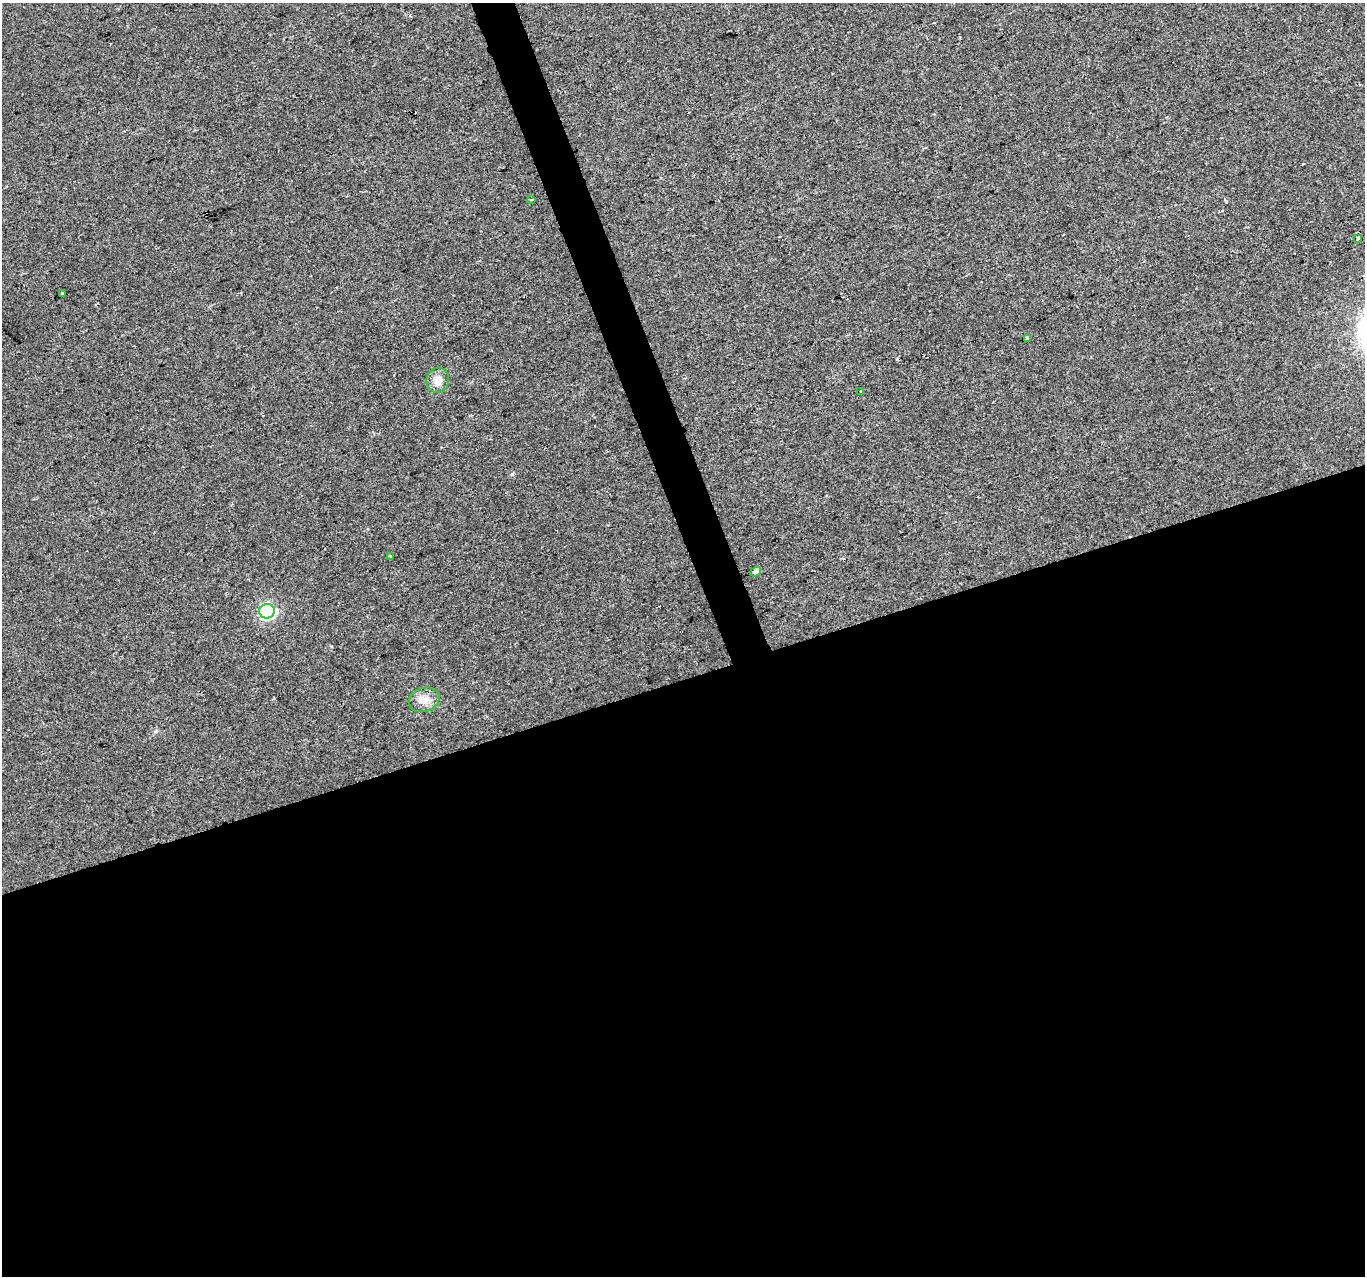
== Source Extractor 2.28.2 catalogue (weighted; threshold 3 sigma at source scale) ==
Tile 15 of 4 x 4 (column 3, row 4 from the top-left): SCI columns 2729-4091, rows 125-1398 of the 5455 x 5287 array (HDU 1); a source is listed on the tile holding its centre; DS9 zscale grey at full resolution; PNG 1367 x 1278 px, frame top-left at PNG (2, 3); each listed source drawn as its Kron ellipse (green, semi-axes under 4 px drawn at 4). Shown black and unused: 49% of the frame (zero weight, under 2 of 3 exposures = <1% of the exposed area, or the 3 px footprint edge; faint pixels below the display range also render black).
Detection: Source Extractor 2.28.2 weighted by HDU 2 'WHT'; one run over the whole footprint, this tile lists its part. Background 0.0183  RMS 0.006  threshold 0.0268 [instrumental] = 3 sigma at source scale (4.5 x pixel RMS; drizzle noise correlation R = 1.50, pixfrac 1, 0.0396/0.0396 arcsec/px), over >= 5 px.
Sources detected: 11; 1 cosmic-ray / hot-pixel residue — neither listed nor drawn; the other 10 listed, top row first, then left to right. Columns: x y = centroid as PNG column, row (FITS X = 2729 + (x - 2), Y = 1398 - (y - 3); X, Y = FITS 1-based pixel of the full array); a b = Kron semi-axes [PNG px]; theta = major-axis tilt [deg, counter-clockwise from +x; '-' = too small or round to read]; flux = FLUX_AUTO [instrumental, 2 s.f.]
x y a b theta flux
532 200 3 2 - 0.82
1358 239 4 3 - 4.9
63 294 3 3 - 4.4
1027 339 4 3 - 2.8
438 380 12 11 - 5.7
861 391 2 2 - 0.5
391 557 3 3 - 1.1
756 571 6 4 41 43
267 611 8 7 - 81
424 700 16 12 18 6.2
Overlapping masked pixels (flux is a lower limit): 1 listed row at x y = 756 571
Unlisted compact peaks at least as high as the median listed source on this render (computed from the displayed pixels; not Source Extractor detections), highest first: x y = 512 474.